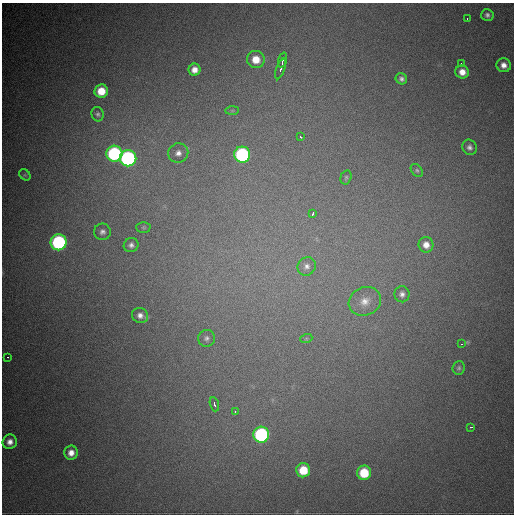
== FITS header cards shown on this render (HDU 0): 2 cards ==
NAXIS1  =                  512
NAXIS2  =                  512

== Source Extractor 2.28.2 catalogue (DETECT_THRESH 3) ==
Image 512 x 512 px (HDU 0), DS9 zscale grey, 1 PNG px = 1 image px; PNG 516 x 516 px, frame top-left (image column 1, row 512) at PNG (2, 3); each listed source drawn as its Kron ellipse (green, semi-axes under 4 px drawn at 4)
Background 1880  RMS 41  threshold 124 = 3 sigma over >= 5 px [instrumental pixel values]
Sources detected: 45; all 45 listed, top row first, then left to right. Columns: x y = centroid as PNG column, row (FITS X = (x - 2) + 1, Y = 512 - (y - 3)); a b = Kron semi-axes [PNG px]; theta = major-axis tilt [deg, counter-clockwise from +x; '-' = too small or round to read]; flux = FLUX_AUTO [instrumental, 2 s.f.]
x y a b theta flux
487 15 6 6 - 8400
467 19 2 2 - 2700
256 59 9 8 - 46000
283 60 8 3 71 9000
461 64 3 2 - 2400
504 65 7 7 - 19000
281 69 11 3 70 16000
195 70 6 6 - 21000
462 72 7 6 - 27000
401 79 6 5 - 8600
101 91 7 6 - 53000
232 111 7 4 0 4200
98 114 7 6 - 6900
301 137 3 2 - 6500
469 147 8 7 - 10000
178 153 10 9 - 18000
114 154 8 8 - 390000
242 155 8 8 - 440000
128 158 8 8 - 580000
417 170 7 5 -49 5500
25 175 6 5 - 4100
346 177 7 5 74 4700
313 213 4 3 - 20000
143 227 7 5 0 4700
102 232 8 8 - 12000
59 242 8 8 - 440000
131 245 7 7 - 11000
426 245 8 7 - 23000
307 266 9 8 - 14000
402 294 8 7 - 11000
365 301 16 14 26 39000
140 315 8 7 - 14000
206 338 8 8 - 10000
306 339 6 4 19 4200
461 344 3 2 - 5700
7 357 3 2 - 3000
459 368 7 6 - 6000
214 404 7 3 -72 9700
235 412 3 3 - 7400
471 427 3 2 - 11000
261 435 8 8 - 480000
10 442 7 7 - 18000
71 453 7 6 - 22000
303 470 7 7 - 73000
364 473 7 7 - 95000